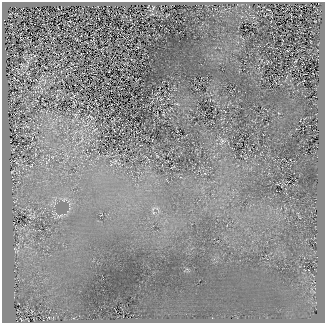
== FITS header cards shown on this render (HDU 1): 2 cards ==
NAXIS1  =                  323
NAXIS2  =                  321

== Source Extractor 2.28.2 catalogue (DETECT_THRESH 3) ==
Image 323 x 321 px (HDU 1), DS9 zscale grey, 1 PNG px = 1 image px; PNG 327 x 325 px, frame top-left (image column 1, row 321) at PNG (2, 2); no overlay
Background 272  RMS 17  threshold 51.9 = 3 sigma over >= 5 px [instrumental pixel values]
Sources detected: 6; all 6 listed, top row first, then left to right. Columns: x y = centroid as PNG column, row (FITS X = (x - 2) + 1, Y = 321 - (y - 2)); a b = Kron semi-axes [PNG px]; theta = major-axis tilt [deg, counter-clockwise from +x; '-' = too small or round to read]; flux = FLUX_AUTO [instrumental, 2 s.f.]
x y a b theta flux
222 141 8 6 -31 3500
64 199 8 5 16 3000
33 216 7 6 - 2600
60 216 11 4 21 3700
17 251 7 5 -44 2900
21 319 3 2 - 490